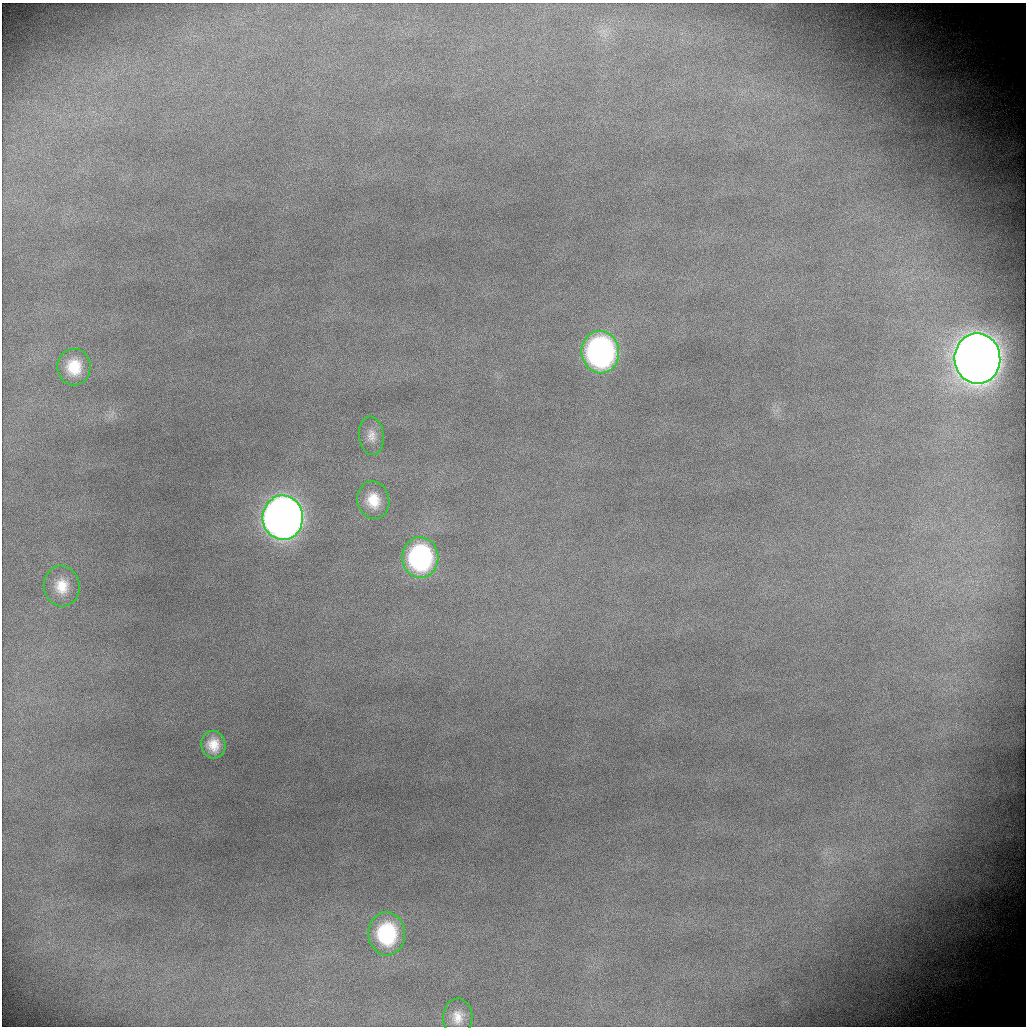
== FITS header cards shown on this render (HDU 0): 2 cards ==
NAXIS1  =                 1024 / length of data axis
NAXIS2  =                 1024 / length of data axis

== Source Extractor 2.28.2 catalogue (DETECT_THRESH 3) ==
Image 1024 x 1024 px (HDU 0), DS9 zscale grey, 1 PNG px = 1 image px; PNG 1028 x 1028 px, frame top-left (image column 1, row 1024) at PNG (2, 3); each listed source drawn as its Kron ellipse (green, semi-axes under 4 px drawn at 4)
Background 1930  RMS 22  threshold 65.4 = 3 sigma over >= 5 px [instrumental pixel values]
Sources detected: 11; all 11 listed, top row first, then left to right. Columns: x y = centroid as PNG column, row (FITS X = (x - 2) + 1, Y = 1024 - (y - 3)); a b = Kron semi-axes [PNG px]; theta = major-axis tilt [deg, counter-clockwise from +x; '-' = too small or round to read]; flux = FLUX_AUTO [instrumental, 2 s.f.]
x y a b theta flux
600 352 21 19 -86 5.6e+05
977 359 25 23 -86 4.4e+06
74 367 18 16 88 4.5e+04
371 436 19 12 -84 1.6e+04
373 500 19 16 -79 3.7e+04
283 518 22 20 -88 2.2e+06
420 557 20 18 -87 3.1e+05
62 586 20 18 -84 3.6e+04
213 745 14 12 -80 2.7e+04
387 934 21 18 -88 1.3e+05
458 1017 18 14 87 2.4e+04